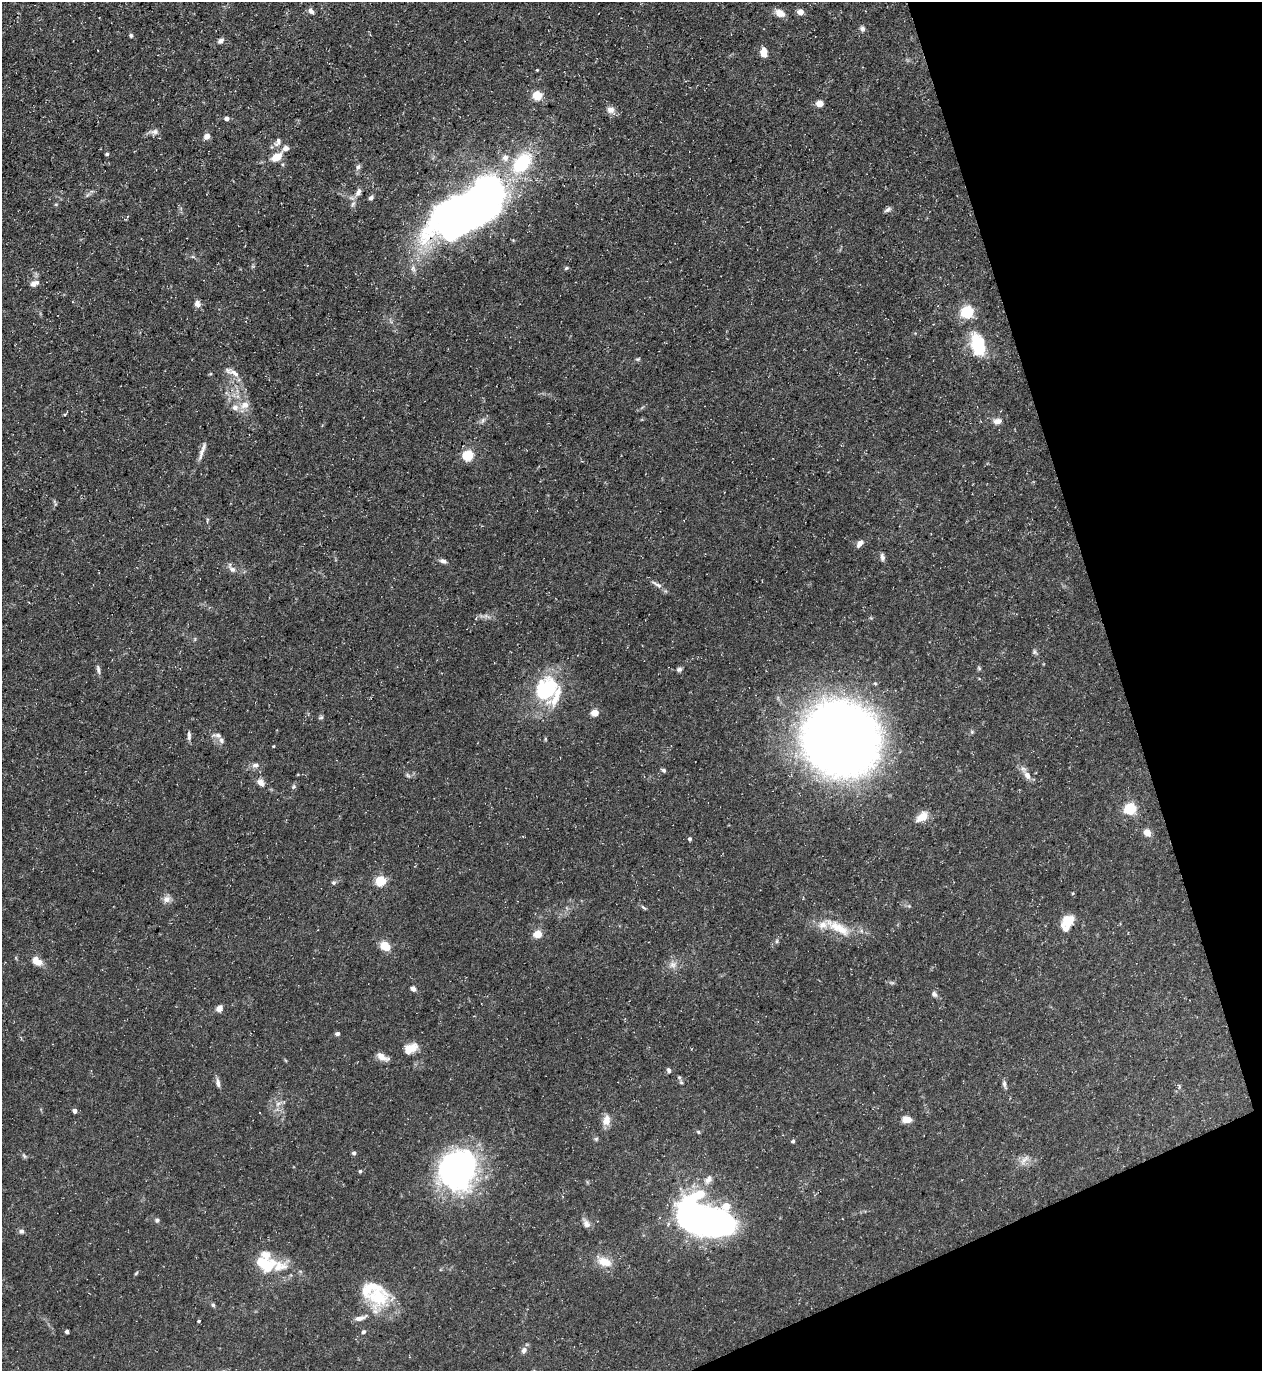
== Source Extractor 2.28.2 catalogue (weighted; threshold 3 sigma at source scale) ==
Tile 12 of 4 x 4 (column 4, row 3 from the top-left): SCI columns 3926-5185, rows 1371-2739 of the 5462 x 5478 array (HDU 1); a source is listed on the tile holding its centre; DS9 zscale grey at full resolution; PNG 1264 x 1373 px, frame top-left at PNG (2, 2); no overlay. Shown black and unused: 16% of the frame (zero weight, under 3 of 5 exposures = <1% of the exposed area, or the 3 px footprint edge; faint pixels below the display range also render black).
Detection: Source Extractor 2.28.2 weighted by HDU 2 'WHT'; one run over the whole footprint, this tile lists its part. Background 0.0725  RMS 0.0047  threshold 0.0211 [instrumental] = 3 sigma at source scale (4.5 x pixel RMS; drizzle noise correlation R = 1.50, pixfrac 1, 0.05/0.05 arcsec/px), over >= 5 px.
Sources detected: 131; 3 inside a brighter object's white glare — not listed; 11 inside a brighter listed object's ellipse — not listed separately; the other 117 listed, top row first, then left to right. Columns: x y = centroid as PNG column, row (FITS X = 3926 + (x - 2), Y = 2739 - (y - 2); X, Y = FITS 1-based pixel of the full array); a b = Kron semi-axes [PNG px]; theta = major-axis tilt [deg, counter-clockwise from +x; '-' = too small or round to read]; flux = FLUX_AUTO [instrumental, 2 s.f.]
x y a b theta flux
311 11 8 5 -44 1.8
800 12 5 4 - 5.5
780 13 11 7 -29 4.4
862 29 8 6 -69 1.3
131 36 6 5 - 0.77
221 41 8 6 38 1.7
764 52 10 7 -88 4
537 70 3 2 - 0.42
537 96 5 5 - 22
820 103 5 5 - 9.3
611 110 11 9 -18 2.8
227 118 5 5 - 1.4
154 132 11 7 4 2
207 136 7 7 - 2.2
278 142 14 8 57 2.5
286 148 11 8 27 2.1
107 154 5 4 - 0.67
277 157 12 8 34 6.3
358 167 8 6 55 1.3
358 192 14 7 62 2.3
371 198 6 5 - 1.2
56 204 6 3 18 0.49
476 207 82 39 31 320
888 209 10 5 36 1.3
193 257 6 4 -18 0.68
566 268 5 4 - 0.66
34 283 13 8 23 2.6
197 304 8 7 - 2.3
967 312 6 5 - 68
978 345 20 12 -74 26
638 359 6 4 20 0.68
234 373 19 6 -34 3.1
210 374 5 3 - 0.44
245 405 14 10 30 4.1
483 420 10 5 55 1.3
998 421 12 7 6 2.8
202 451 29 5 71 3
468 456 6 5 - 35
207 520 8 3 78 0.63
860 543 10 6 50 2.3
882 557 11 5 -76 1.4
443 561 9 5 -20 1.6
232 568 16 7 -52 2.3
656 584 18 5 -29 2.2
1035 652 8 6 -50 0.94
979 668 6 5 - 0.65
98 669 11 5 -77 1.4
679 669 8 6 16 1.1
547 689 29 24 61 38
595 713 5 5 - 11
321 717 6 5 - 0.76
217 735 12 6 -10 1.7
189 736 11 5 87 1.4
841 739 47 44 -35 720
273 746 3 3 - 0.38
255 765 10 6 4 1.9
664 770 5 5 - 0.96
408 775 7 4 -45 0.81
1027 775 12 8 -60 3.1
261 782 10 8 -48 2.7
294 787 7 5 36 0.86
1130 809 6 5 - 50
922 817 16 9 37 5.3
1147 832 7 7 - 3.9
690 839 4 4 - 0.92
381 881 5 5 - 32
334 883 6 6 - 0.94
1073 893 5 3 - 0.37
167 899 10 9 - 2.7
644 908 9 4 -40 0.79
1068 920 15 11 36 7.7
839 928 33 12 -29 12
538 934 5 5 - 16
777 941 6 4 89 0.7
385 946 10 7 -34 8.7
37 961 12 8 -39 5
673 965 11 10 - 3
892 983 8 3 -19 0.77
413 989 6 5 - 1.9
934 994 8 6 -50 1.3
219 1008 8 6 55 2.6
337 1034 5 4 - 1.3
411 1048 16 10 25 6.1
382 1057 17 8 -25 3.3
669 1070 6 5 - 1.1
681 1082 5 5 - 0.71
218 1083 12 5 -82 1.7
1004 1084 12 4 -77 1.3
1179 1086 8 4 -71 0.7
278 1104 8 6 44 1.8
75 1111 4 4 - 2.3
606 1120 12 8 77 4.5
907 1120 10 7 0 4.2
698 1132 5 4 - 0.59
596 1139 6 6 - 0.73
793 1141 5 4 - 0.73
354 1153 5 4 - 1.1
24 1156 7 4 -53 0.72
1024 1160 19 6 47 2.8
457 1169 33 29 62 150
360 1171 5 5 - 0.62
708 1179 15 9 54 3.3
726 1206 10 7 54 11
690 1211 7 6 - 310
157 1220 6 5 - 0.94
586 1223 13 8 -60 2.6
21 1231 7 6 - 1.2
262 1262 22 12 70 13
604 1262 21 12 -19 6.9
279 1266 37 19 12 13
136 1273 6 4 45 0.56
378 1297 36 29 79 24
213 1305 6 5 - 0.76
199 1321 4 3 - 0.58
67 1332 4 3 - 1.1
364 1332 6 5 - 0.94
524 1350 8 7 - 1.9
Overlapping masked pixels (flux is a lower limit): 1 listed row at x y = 1068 920